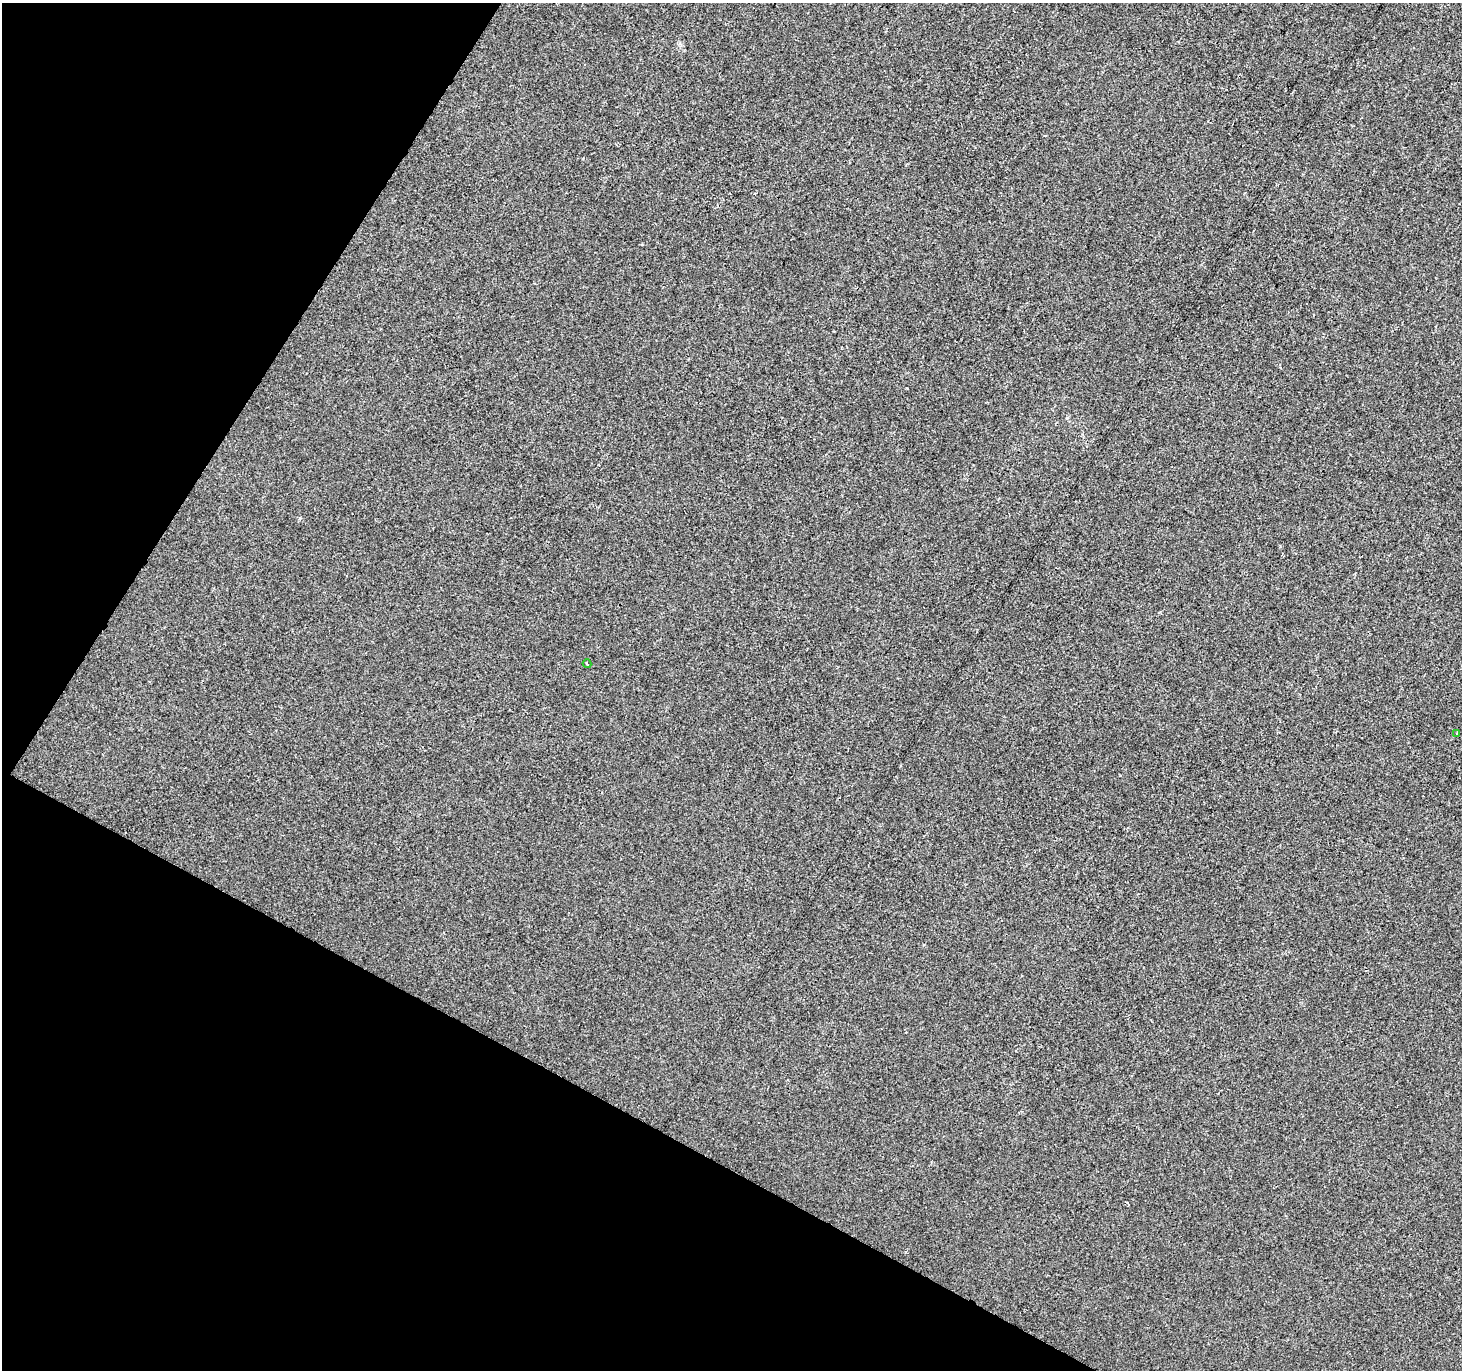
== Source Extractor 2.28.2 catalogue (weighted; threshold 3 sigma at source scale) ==
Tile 9 of 4 x 4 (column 1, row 3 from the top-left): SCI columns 7-1466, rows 1629-2996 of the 5847 x 5926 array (HDU 1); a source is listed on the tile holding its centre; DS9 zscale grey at full resolution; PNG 1464 x 1372 px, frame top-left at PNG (2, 3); each listed source drawn as its Kron ellipse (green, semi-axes under 4 px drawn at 4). Shown black and unused: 26% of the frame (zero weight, under 2 of 3 exposures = <1% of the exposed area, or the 3 px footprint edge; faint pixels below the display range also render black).
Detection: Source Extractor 2.28.2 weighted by HDU 2 'WHT'; one run over the whole footprint, this tile lists its part. Background -6.75e-04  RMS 0.0041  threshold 0.0187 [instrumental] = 3 sigma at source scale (4.5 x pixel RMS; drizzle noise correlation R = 1.50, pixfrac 1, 0.0396/0.0396 arcsec/px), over >= 5 px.
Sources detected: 3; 1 cosmic-ray / hot-pixel residue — neither listed nor drawn; the other 2 listed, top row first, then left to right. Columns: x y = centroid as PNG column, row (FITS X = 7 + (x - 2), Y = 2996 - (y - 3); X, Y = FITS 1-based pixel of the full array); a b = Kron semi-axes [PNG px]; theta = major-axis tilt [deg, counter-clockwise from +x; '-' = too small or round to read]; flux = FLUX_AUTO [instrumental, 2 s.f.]
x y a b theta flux
587 664 4 3 - 0.37
1457 734 3 2 - 0.31